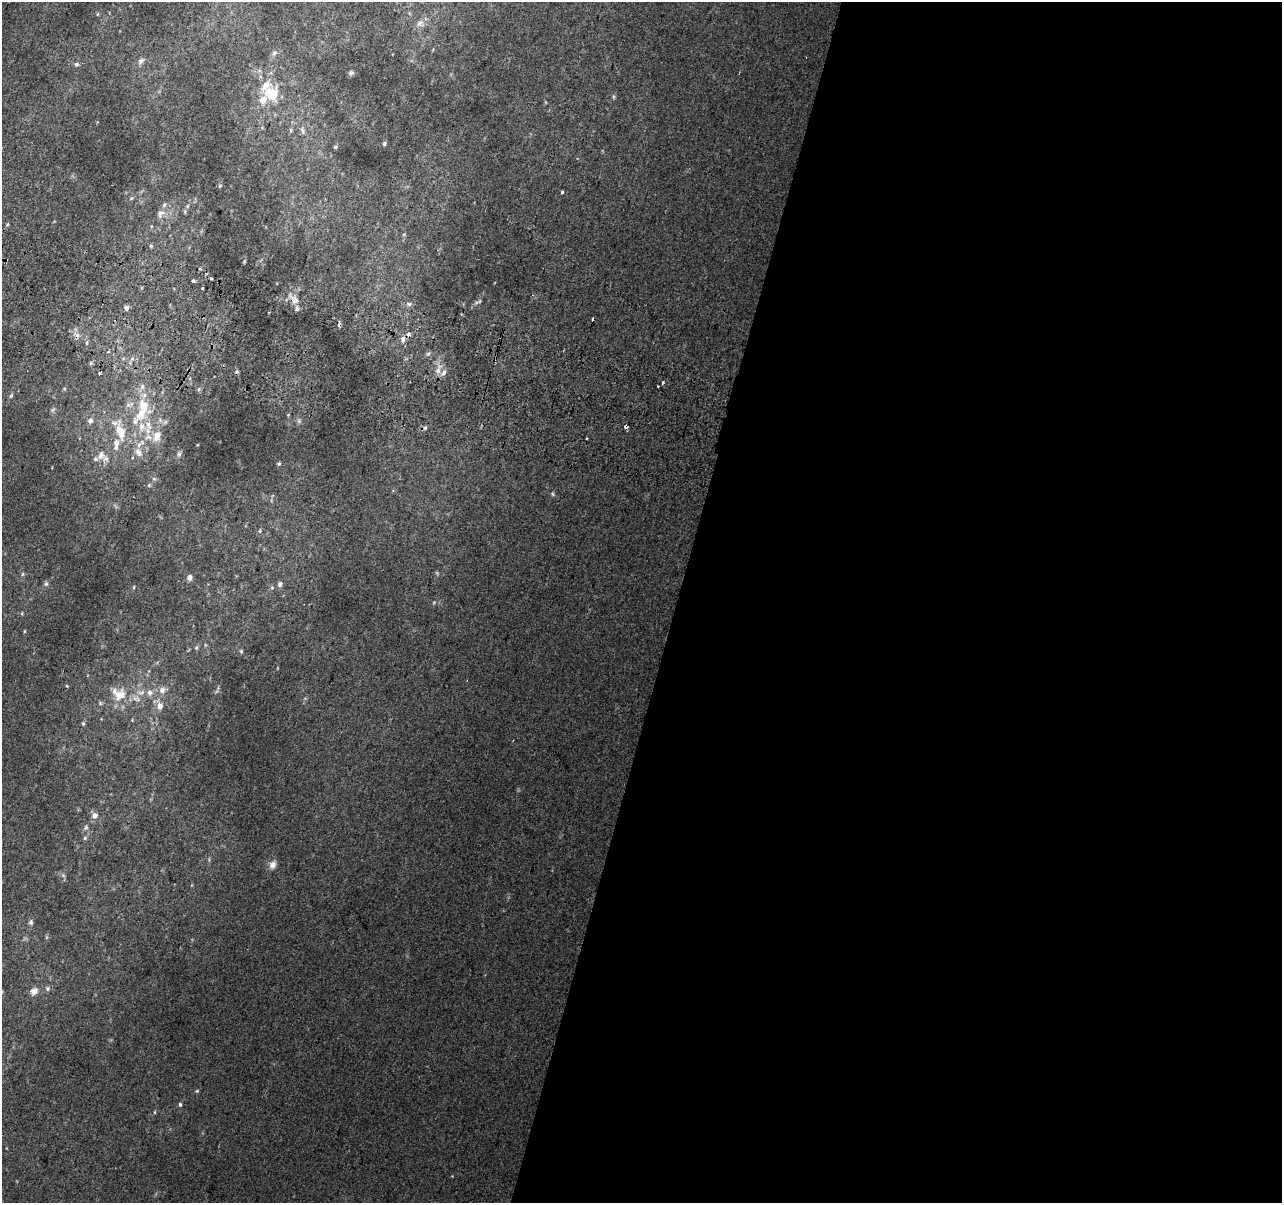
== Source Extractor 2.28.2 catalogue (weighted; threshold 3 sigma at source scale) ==
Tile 12 of 4 x 4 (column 4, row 3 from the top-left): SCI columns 3859-5138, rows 1529-2729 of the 5152 x 5395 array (HDU 1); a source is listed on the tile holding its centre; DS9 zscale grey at full resolution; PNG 1284 x 1205 px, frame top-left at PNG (2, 2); no overlay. Shown black and unused: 47% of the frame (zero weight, under 2 of 3 exposures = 2% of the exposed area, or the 3 px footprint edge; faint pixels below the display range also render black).
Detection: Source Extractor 2.28.2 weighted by HDU 2 'WHT'; one run over the whole footprint, this tile lists its part. Background 0.0203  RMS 0.0065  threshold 0.0293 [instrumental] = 3 sigma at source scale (4.5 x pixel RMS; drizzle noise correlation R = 1.50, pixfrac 1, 0.0396/0.0396 arcsec/px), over >= 5 px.
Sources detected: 100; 6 cosmic-ray / hot-pixel residue — not listed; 13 inside a brighter listed object's ellipse — not listed separately; the other 81 listed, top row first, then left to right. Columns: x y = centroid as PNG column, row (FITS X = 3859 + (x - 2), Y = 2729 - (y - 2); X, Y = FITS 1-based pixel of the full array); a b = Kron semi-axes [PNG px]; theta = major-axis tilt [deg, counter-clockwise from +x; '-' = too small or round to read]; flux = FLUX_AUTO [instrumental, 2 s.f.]
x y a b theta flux
97 14 5 3 - 0.58
420 23 11 10 - 4.1
433 49 5 3 - 0.57
274 53 8 6 59 2
141 61 11 6 44 2.4
76 64 6 6 - 1.5
351 73 8 5 18 1.3
260 76 7 4 -72 1.2
266 85 16 10 45 8.2
272 93 10 10 - 19
613 97 6 4 -89 0.86
263 99 8 7 - 6.6
291 130 6 4 -89 0.97
302 130 12 4 -74 2
384 143 5 5 - 1.3
336 147 5 5 - 0.97
220 186 6 5 - 0.88
562 192 3 3 - 5.7
185 211 7 4 90 0.95
160 214 12 9 68 3.8
404 234 5 3 - 0.58
151 246 5 4 - 0.96
211 278 3 3 - 1.4
193 281 4 3 - 2.3
202 288 3 3 - 3.6
532 295 4 3 - 0.79
294 299 12 9 -46 5.2
479 301 12 5 31 1.6
409 304 8 6 -14 1.5
126 308 5 4 - 2.1
593 319 3 3 - 1.8
409 334 5 4 - 3.2
403 339 9 5 80 2.3
428 354 8 5 52 1.3
438 370 10 7 68 3.9
100 373 4 3 - 3.4
190 378 4 3 - 0.65
663 382 3 3 - 1.1
142 387 8 6 87 2.1
11 396 7 4 62 1.1
128 405 7 6 - 1.8
144 406 12 10 -67 11
90 421 7 6 - 2.2
299 421 7 4 -89 1.2
135 422 17 10 51 7.2
148 425 15 6 -67 5
626 427 5 4 - 1.8
425 428 6 3 -73 1
120 431 25 11 -73 13
157 436 15 10 73 7.5
138 452 14 9 -60 5.4
179 454 7 6 - 1.6
101 455 13 11 70 6
279 464 5 4 - 1
154 479 6 5 - 1.1
149 485 5 5 - 0.93
553 494 6 4 -88 0.9
260 531 6 4 90 0.83
22 574 6 4 88 0.79
189 577 7 6 - 2.8
46 584 6 5 - 1.2
280 584 7 6 - 1.9
133 587 5 3 - 0.73
196 648 6 5 - 1
241 651 5 5 - 0.93
162 690 9 8 - 3.4
141 693 12 6 -2 3.1
121 695 20 9 41 8.1
160 706 7 6 - 4.2
83 724 6 5 - 1
95 816 6 6 - 4.3
86 828 7 5 69 1.4
85 838 5 5 - 1.1
273 865 10 8 61 3.7
63 875 6 5 - 1.3
31 922 8 6 -86 1.7
47 988 7 6 - 1.4
34 991 10 9 - 3.8
197 1091 5 4 - 0.83
180 1104 6 4 -89 1.1
155 1112 5 3 - 0.68
Overlapping masked pixels (flux is a lower limit): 2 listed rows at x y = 294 299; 626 427